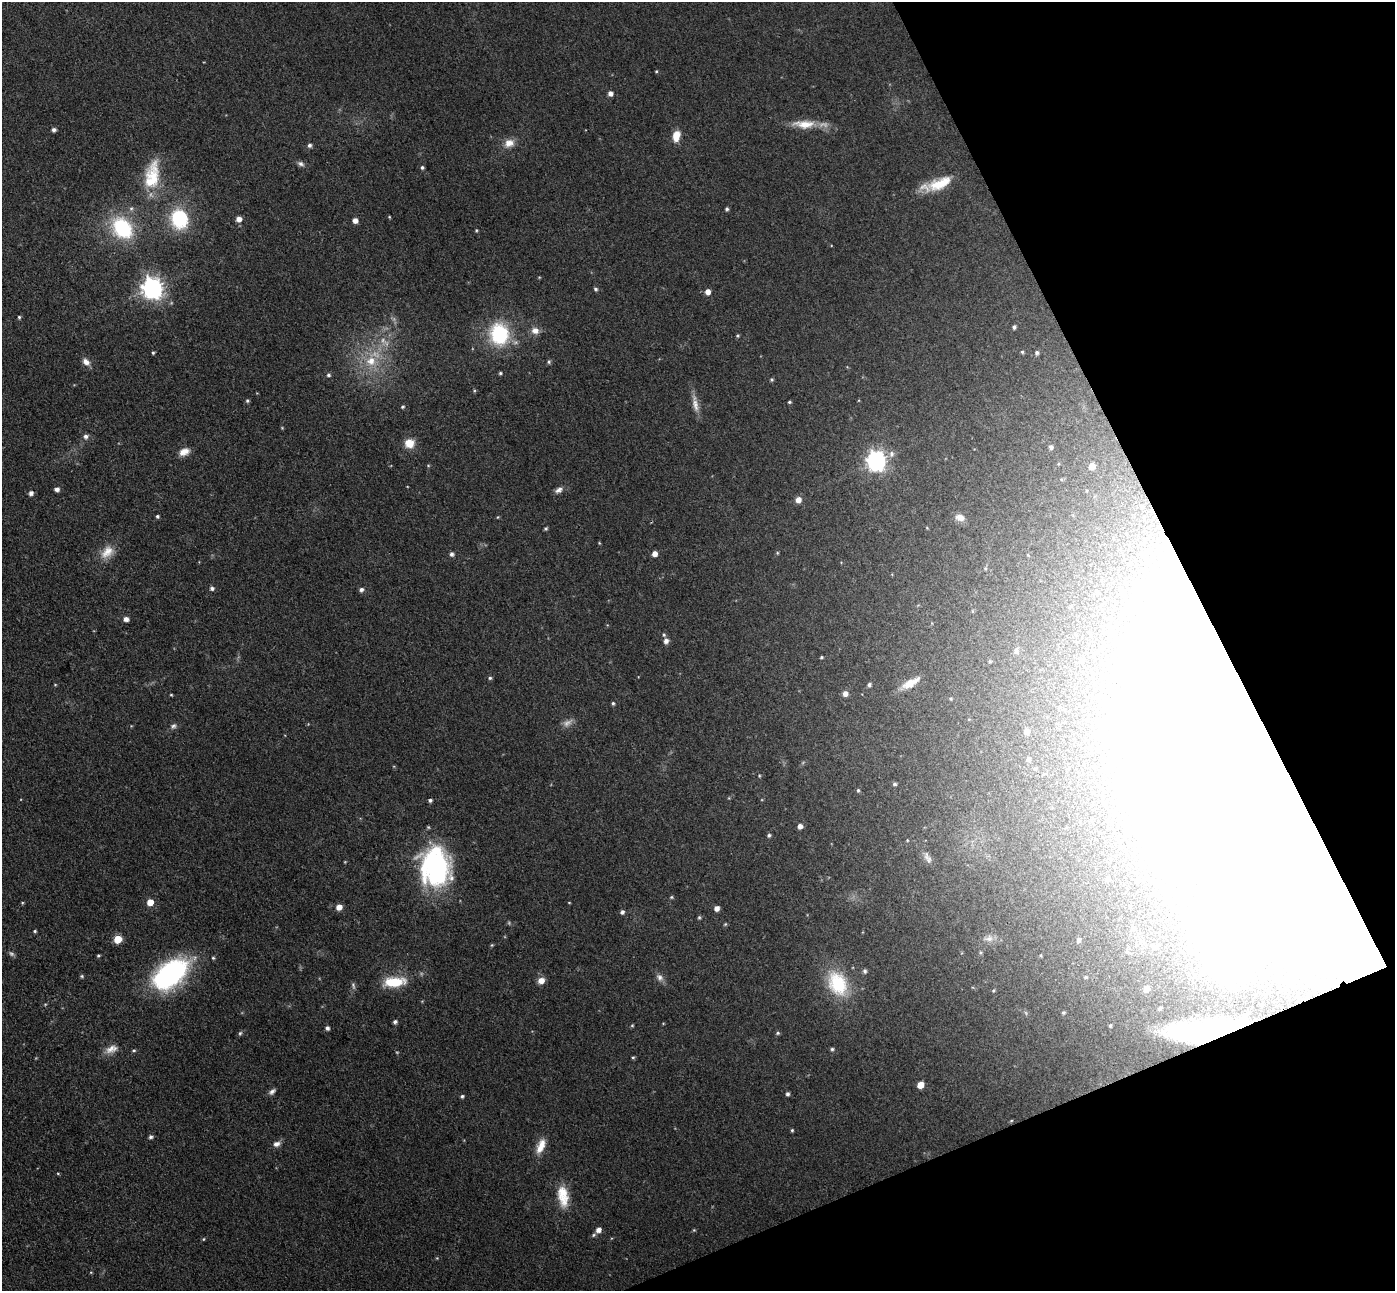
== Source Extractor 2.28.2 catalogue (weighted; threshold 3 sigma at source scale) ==
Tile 12 of 4 x 4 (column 4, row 3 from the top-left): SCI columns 4234-5626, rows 1467-2755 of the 5678 x 5642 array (HDU 1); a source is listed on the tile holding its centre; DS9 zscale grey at full resolution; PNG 1397 x 1293 px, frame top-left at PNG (2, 2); no overlay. Shown black and unused: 21% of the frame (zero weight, under 3 of 4 exposures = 5% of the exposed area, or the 3 px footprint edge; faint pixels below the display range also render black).
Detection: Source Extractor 2.28.2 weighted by HDU 2 'WHT'; one run over the whole footprint, this tile lists its part. Background 0.0901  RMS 0.0082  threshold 0.0367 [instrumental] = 3 sigma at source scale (4.5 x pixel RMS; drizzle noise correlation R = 1.50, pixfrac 1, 0.05/0.05 arcsec/px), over >= 5 px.
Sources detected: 170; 4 too faint to see at this stretch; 19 inside a brighter object's white glare — not listed; the other 147 listed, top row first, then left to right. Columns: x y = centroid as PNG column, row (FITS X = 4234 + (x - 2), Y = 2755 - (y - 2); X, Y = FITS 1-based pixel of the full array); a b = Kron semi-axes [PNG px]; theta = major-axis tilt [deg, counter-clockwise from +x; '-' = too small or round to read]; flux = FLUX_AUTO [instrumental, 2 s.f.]
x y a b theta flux
656 71 4 3 - 0.76
610 93 5 5 - 4
804 124 31 11 -2 16
54 130 5 5 - 2.3
676 136 12 8 79 10
509 143 14 10 17 7.7
309 145 5 5 - 2.1
301 164 9 6 -27 2.5
422 167 4 4 - 1.5
152 175 39 18 80 33
940 183 32 12 23 22
727 209 5 4 - 1.4
389 217 4 4 - 0.73
180 219 14 12 -74 65
239 219 5 5 - 5.1
355 220 5 5 - 4.8
122 228 23 17 -50 62
476 230 4 4 - 0.88
152 288 8 7 - 520
595 289 5 4 - 1.5
708 292 5 5 - 5
19 317 5 4 - 1.2
1014 327 4 4 - 1.8
535 331 10 9 - 5.5
499 334 18 15 -82 66
738 336 4 4 - 1
1022 352 5 4 - 1.1
153 353 4 3 - 1
1037 353 5 5 - 1.9
371 361 13 12 - 14
86 362 9 6 -36 4.8
549 362 5 5 - 1.4
500 373 5 4 - 1.1
328 375 6 4 -2 1.5
772 379 5 4 - 1.1
247 401 5 4 - 1.3
789 402 4 3 - 1
695 405 20 8 -78 7.1
403 407 5 4 - 1.1
86 436 6 6 - 2.7
409 443 11 11 - 10
1051 447 5 4 - 2
184 452 13 8 22 6.8
891 454 8 7 - 3.4
876 461 8 7 - 410
428 465 5 3 - 0.75
1092 466 5 5 - 9.2
57 489 5 5 - 3.4
559 490 11 6 26 3.4
31 493 5 5 - 2.9
798 500 6 6 - 5.6
1142 506 5 4 - 1.1
157 516 4 4 - 1.4
498 517 5 3 - 0.63
960 517 12 8 -17 5.4
546 529 4 3 - 1.2
599 543 4 4 - 0.66
107 552 21 13 44 12
777 553 5 3 - 0.82
452 554 6 5 - 2
655 554 5 5 - 5.5
212 588 5 5 - 2.2
361 590 5 5 - 2.3
126 619 5 5 - 4.1
664 635 5 4 - 1.2
666 641 6 6 - 3.5
1016 651 8 6 89 1.9
821 657 4 3 - 0.99
1082 660 5 4 - 1.6
490 678 5 5 - 1.3
911 683 26 9 30 11
55 685 5 3 - 0.7
869 685 5 4 - 1.8
845 694 6 5 - 4.8
171 695 4 3 - 0.76
951 699 4 4 - 0.91
613 703 5 4 - 1.3
173 726 8 6 46 2.4
1027 732 5 5 - 4.6
1029 759 5 4 - 2.4
759 776 5 3 - 0.73
894 784 5 4 - 1.4
858 790 5 4 - 1
430 800 4 4 - 1.7
1282 803 256 70 -66 2200
800 826 5 5 - 4.2
769 835 5 4 - 1.5
907 840 4 3 - 0.63
928 858 16 7 -63 4.1
435 867 39 30 -85 140
1107 879 5 5 - 1.8
671 897 5 4 - 1
150 902 5 5 - 11
22 903 5 3 - 0.79
569 903 4 3 - 0.57
339 907 6 5 - 6.1
717 908 5 5 - 4.1
622 912 6 5 - 2.1
699 917 5 4 - 1.1
725 924 5 4 - 0.88
1133 928 6 5 - 1.6
35 931 4 3 - 1.1
118 939 5 5 - 22
989 939 12 8 9 4.4
1079 940 6 5 - 1.6
492 945 5 4 - 0.81
1156 947 5 4 - 1.9
98 956 4 4 - 0.97
213 958 4 4 - 0.92
865 971 6 5 - 1.8
170 974 38 22 38 130
82 976 5 4 - 1.1
660 977 10 8 -47 3.8
1086 977 5 4 - 1
541 981 7 6 - 6.6
394 982 27 11 4 24
837 984 29 20 -66 45
353 985 10 5 -72 1.8
1146 989 5 5 - 5.8
993 990 5 4 - 0.97
1160 1008 3 3 - 1.1
1063 1013 4 4 - 1.1
395 1022 5 4 - 1.9
632 1025 5 3 - 0.77
1110 1026 4 3 - 0.99
327 1028 5 4 - 2.2
1209 1032 48 13 2 270
240 1033 6 5 - 1.3
778 1033 5 5 - 1.3
111 1049 17 10 23 7.2
832 1049 5 5 - 1.3
134 1050 5 4 - 1
633 1057 5 4 - 1
920 1085 5 5 - 10
272 1092 9 6 38 2.7
787 1094 5 4 - 1.7
462 1096 5 4 - 1.4
1011 1121 5 3 - 0.79
792 1130 4 3 - 1
151 1137 5 5 - 1.8
277 1144 9 7 15 3.7
541 1146 19 9 67 10
563 1196 28 13 -82 19
598 1230 6 5 - 4.2
694 1230 4 4 - 0.77
594 1235 6 5 - 1.3
203 1239 5 3 - 0.73
Overlapping masked pixels (flux is a lower limit): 2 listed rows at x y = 1282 803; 1209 1032